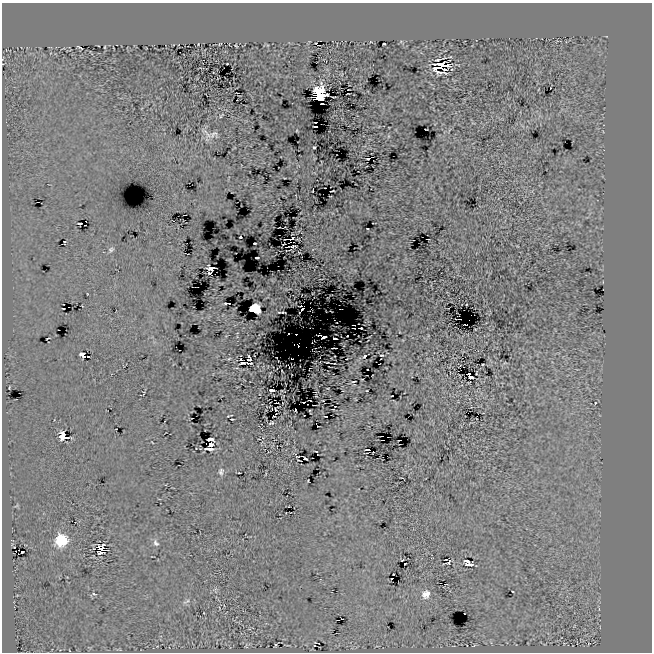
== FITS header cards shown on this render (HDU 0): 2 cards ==
NAXIS1  =                  650
NAXIS2  =                  650

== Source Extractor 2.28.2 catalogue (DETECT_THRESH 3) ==
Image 650 x 650 px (HDU 0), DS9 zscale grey, 1 PNG px = 1 image px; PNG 654 x 654 px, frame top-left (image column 1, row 650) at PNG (2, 3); no overlay
Background -2.58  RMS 16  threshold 47.5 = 3 sigma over >= 5 px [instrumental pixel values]
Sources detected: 100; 2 with non-positive FLUX_AUTO (blend fragments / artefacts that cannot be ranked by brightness) are not listed; the other 98 listed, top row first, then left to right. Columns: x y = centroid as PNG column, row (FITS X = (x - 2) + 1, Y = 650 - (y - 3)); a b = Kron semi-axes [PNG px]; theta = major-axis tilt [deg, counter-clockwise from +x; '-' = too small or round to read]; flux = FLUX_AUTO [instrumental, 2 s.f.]
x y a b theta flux
220 44 4 2 - 660
384 44 3 3 - 1600
236 46 3 2 - 950
79 47 6 2 -35 1400
105 47 4 2 - 820
450 57 3 2 - 630
438 59 6 2 13 2200
227 64 3 2 - 1200
443 65 10 4 -14 28000
439 67 6 2 6 8200
444 69 18 6 12 3800
550 88 3 2 - 1400
348 94 3 2 - 440
319 95 9 8 - 110000
322 103 3 2 - 710
221 116 8 3 49 1300
315 127 4 2 - 1100
213 134 17 12 13 8200
388 136 5 3 - 1100
314 147 3 3 - 1200
368 159 3 2 - 1200
313 191 4 2 - 660
332 191 4 2 - 430
80 224 3 3 - 2800
85 225 2 2 - 370
240 237 3 2 - 1200
292 238 3 2 - 250
289 239 8 2 0 3800
64 242 4 2 - 820
254 243 3 2 - 1000
293 246 5 2 - 760
111 249 7 6 - 2300
257 258 4 2 - 2300
212 268 6 4 7 7200
209 273 3 3 - 600
227 303 6 2 -3 1300
63 309 3 2 - 730
255 309 8 6 -15 48000
302 309 3 2 - 1500
282 312 7 2 -2 940
361 328 3 2 - 2900
296 334 2 2 - 200
347 336 2 2 - 370
324 337 4 2 - 1400
48 338 4 2 - 770
335 338 3 2 - 2100
334 348 5 2 - 830
382 355 3 2 - 1000
84 356 10 4 -45 5500
88 356 3 2 - 3800
365 356 4 3 - 3300
249 357 4 2 - 1800
241 360 3 2 - 3300
249 360 4 2 - 600
243 363 5 2 - 40
248 363 7 2 2 2000
469 374 3 2 - 1200
470 377 5 2 - 2100
362 379 3 2 - 510
353 381 3 2 - 1000
9 387 3 2 - 900
271 390 4 3 - 5000
323 400 2 2 - 770
276 403 3 2 - 1800
595 403 3 2 - 790
335 406 3 2 - 1200
275 409 3 2 - 690
295 410 3 2 - 1400
229 416 6 2 16 1000
326 416 3 2 - 540
232 419 3 2 - 1600
271 423 5 2 - 1400
318 426 2 2 - 1000
63 436 8 6 -40 13000
210 439 7 3 -4 1700
210 445 5 4 - 3700
209 449 8 3 -2 6800
367 449 4 2 - 560
305 458 4 3 - 2100
221 472 10 7 84 3400
239 473 3 2 - 680
17 505 8 4 33 1500
61 540 9 9 - 52000
156 543 8 6 -54 3300
103 545 3 2 - 1200
101 550 7 6 - 8200
23 552 3 2 - 600
446 559 2 2 - 430
402 560 3 2 - 850
448 562 7 3 27 1400
469 563 8 5 -37 8800
405 564 3 2 - 1200
513 591 3 2 - 990
93 594 7 5 18 1900
426 594 10 9 - 9500
186 601 12 4 33 2900
275 645 4 3 - 920
246 646 9 4 -79 1900
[2 non-positive-flux detections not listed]